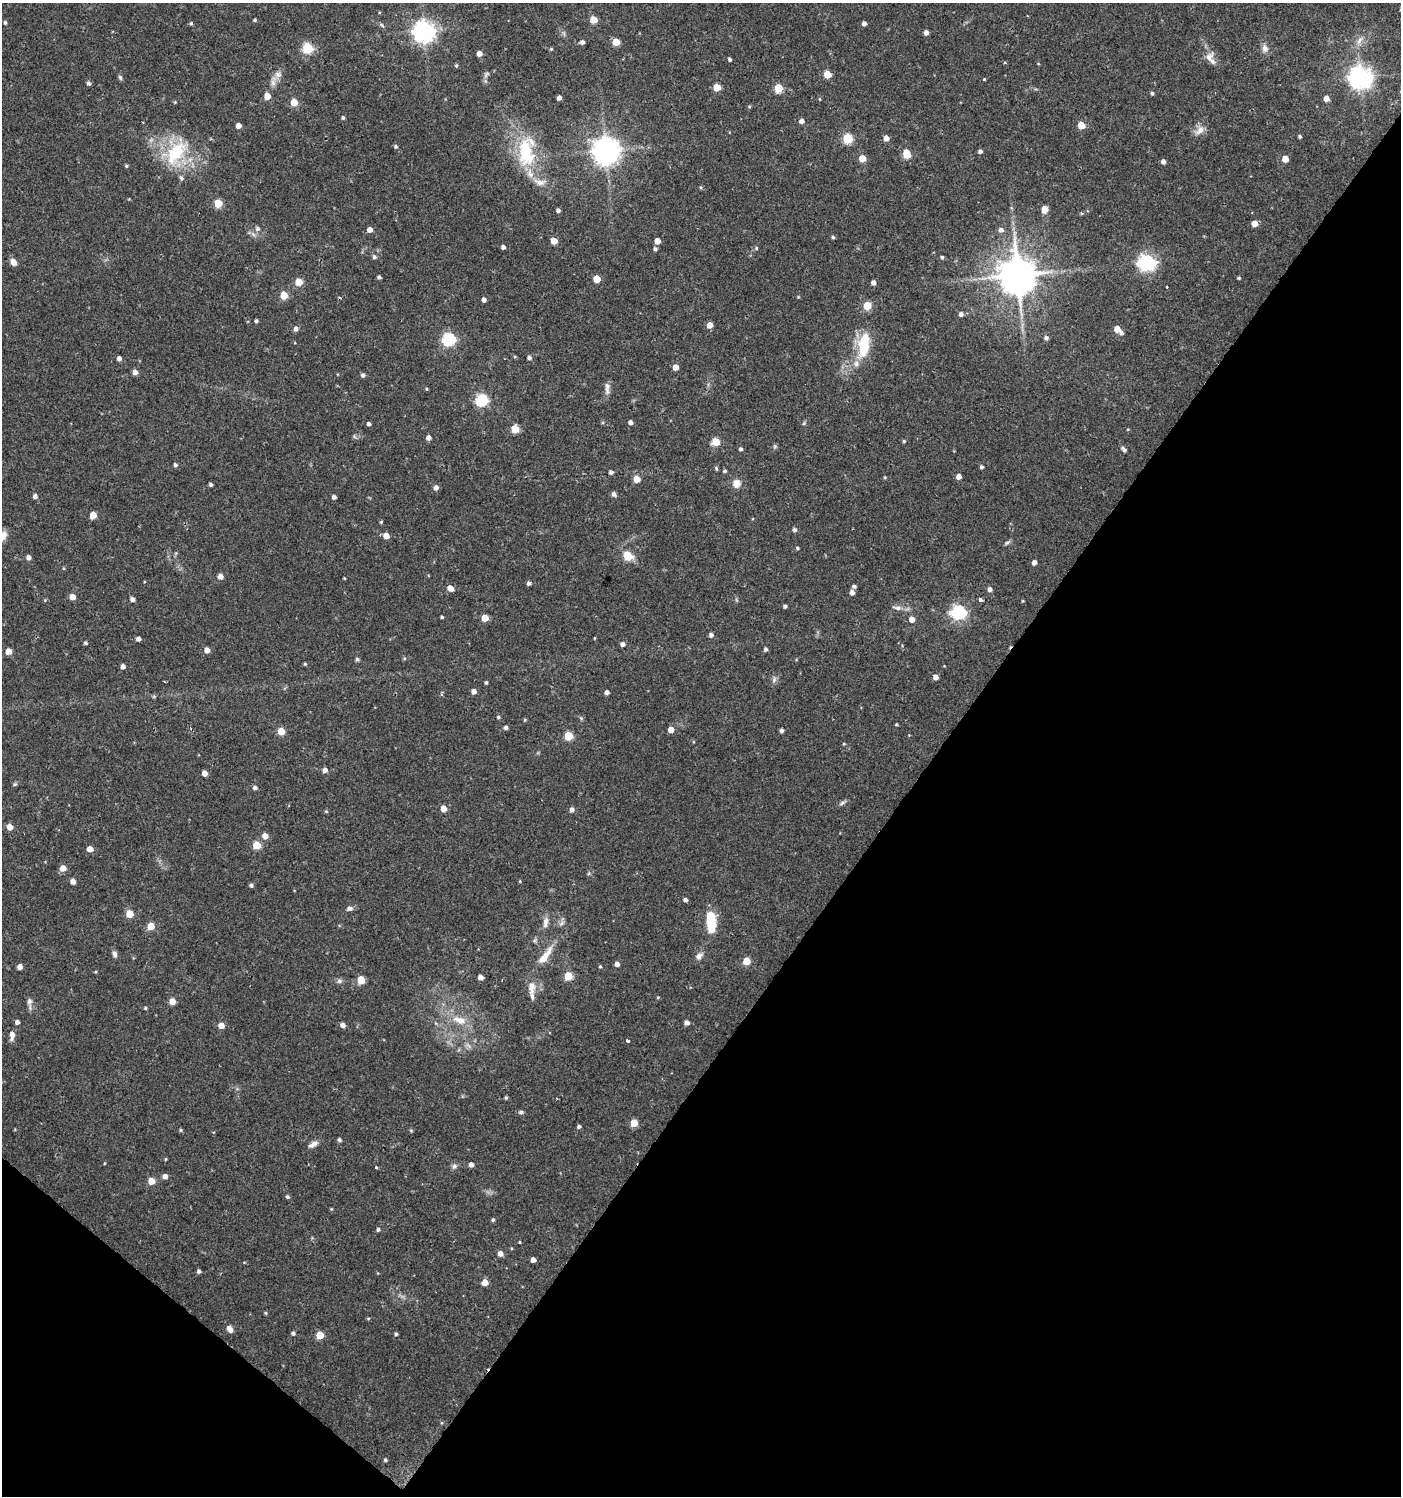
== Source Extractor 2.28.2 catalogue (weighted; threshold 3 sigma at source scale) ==
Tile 15 of 4 x 4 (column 3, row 4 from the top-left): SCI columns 2976-4374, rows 7-1500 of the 6017 x 5984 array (HDU 1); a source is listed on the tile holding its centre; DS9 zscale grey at full resolution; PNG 1403 x 1498 px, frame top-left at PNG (2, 3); no overlay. Shown black and unused: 37% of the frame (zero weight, under 2 of 3 exposures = <1% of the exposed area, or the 3 px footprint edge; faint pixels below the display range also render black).
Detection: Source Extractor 2.28.2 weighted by HDU 2 'WHT'; one run over the whole footprint, this tile lists its part. Background 0.0285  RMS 0.0035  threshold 0.0158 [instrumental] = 3 sigma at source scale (4.5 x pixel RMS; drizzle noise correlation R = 1.50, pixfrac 1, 0.0396/0.0396 arcsec/px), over >= 5 px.
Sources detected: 272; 3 too faint to see at this stretch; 2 cosmic-ray / hot-pixel residue — not listed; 7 inside a brighter listed object's ellipse — not listed separately; the other 260 listed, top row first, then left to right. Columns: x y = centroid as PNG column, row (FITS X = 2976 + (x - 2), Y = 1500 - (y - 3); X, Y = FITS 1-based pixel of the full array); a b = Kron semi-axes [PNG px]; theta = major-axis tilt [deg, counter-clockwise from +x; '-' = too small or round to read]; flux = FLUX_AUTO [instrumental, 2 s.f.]
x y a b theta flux
255 20 4 3 - 0.49
594 20 5 5 - 6.3
5 23 5 4 - 0.56
191 23 5 4 - 0.53
864 23 4 4 - 1.5
382 25 7 3 -53 0.58
424 31 8 7 - 250
926 32 4 4 - 1.7
1360 40 15 7 55 2.4
582 42 5 4 - 1.2
616 42 5 5 - 7.7
307 48 5 5 - 29
1265 48 11 8 -75 2
551 49 5 4 - 0.39
479 53 4 4 - 2.7
1208 57 17 11 43 2.7
730 59 4 4 - 0.68
1005 62 4 3 - 0.43
1038 64 4 3 - 0.27
456 65 5 4 - 0.54
278 74 12 10 78 2.4
486 74 10 5 45 0.97
827 74 5 5 - 8.7
120 77 7 5 -71 0.7
1360 77 8 8 - 280
984 79 3 3 - 0.34
89 83 5 5 - 0.9
717 87 5 5 - 6.9
778 88 5 5 - 12
1152 93 4 4 - 0.62
267 96 5 5 - 5
559 98 4 4 - 1.3
1326 98 4 4 - 2.9
820 99 5 3 - 0.31
175 102 4 4 - 0.37
294 102 5 5 - 6.4
749 106 5 3 - 0.34
343 118 4 4 - 0.64
801 121 5 5 - 1.6
1081 125 5 5 - 8.6
238 126 4 4 - 2.4
1200 130 15 8 36 2.7
1300 136 4 4 - 0.6
847 138 5 5 - 22
886 138 5 4 - 2.6
395 146 5 4 - 0.61
526 151 44 22 88 22
606 151 8 8 - 470
980 151 4 4 - 1.2
176 152 42 25 53 22
907 154 6 5 - 11
862 158 5 5 - 5.9
1285 159 5 5 - 5.5
1163 161 4 4 - 1.4
126 166 5 4 - 0.47
701 187 5 4 - 0.48
218 203 5 5 - 11
1045 209 5 5 - 5.2
558 211 4 4 - 0.94
1254 223 5 5 - 3.6
258 229 6 6 - 1.1
370 230 4 4 - 2.5
1001 230 6 6 - 1.4
253 234 8 5 -45 1
833 237 5 4 - 0.55
554 241 5 4 - 5.4
657 241 5 4 - 3.3
503 247 4 4 - 1.1
756 248 5 5 - 0.56
655 249 4 4 - 0.82
374 257 6 5 - 0.86
942 257 4 4 - 0.6
13 262 7 6 - 2.5
1146 263 7 6 - 120
1018 275 11 10 - 1200
379 277 4 3 - 0.79
1239 278 4 3 - 0.52
597 279 5 5 - 7.2
298 282 5 5 - 7.4
873 283 4 4 - 1.6
1167 287 3 3 - 0.95
284 295 5 5 - 8.7
798 297 5 3 - 0.3
484 300 4 4 - 1.5
867 306 5 5 - 11
961 314 5 5 - 1.4
256 321 4 3 - 0.67
710 325 5 5 - 3
296 329 5 5 - 1.3
1117 329 5 5 - 4.6
1122 333 5 4 - 0.9
1046 338 5 5 - 1.1
449 339 6 6 - 55
864 345 30 13 81 15
119 358 4 4 - 1.5
529 358 5 4 - 0.99
675 367 4 4 - 3.2
135 372 5 4 - 2.3
363 375 4 4 - 1
426 389 5 3 - 0.35
607 391 11 6 -78 1.4
482 400 6 6 - 42
630 422 4 4 - 1.3
804 423 6 4 46 0.47
369 424 4 4 - 1
515 429 5 5 - 11
354 436 6 4 -71 0.53
428 438 4 4 - 1.7
904 441 4 4 - 0.47
716 442 5 5 - 9.7
775 446 6 5 - 0.55
741 449 4 4 - 0.76
1124 449 8 4 -53 1.1
175 465 4 4 - 0.84
981 467 4 4 - 0.81
716 468 6 4 -75 0.52
725 471 4 4 - 0.66
611 472 4 4 - 1.1
885 477 4 4 - 0.35
959 477 4 4 - 2.2
636 479 5 5 - 6.3
736 483 9 9 - 3.1
211 484 3 3 - 0.77
436 488 5 5 - 1.5
614 494 5 4 - 1.2
35 496 5 5 - 1.3
334 497 4 4 - 1.3
93 515 5 5 - 5.1
381 522 4 4 - 0.37
794 530 5 4 - 1.1
2 536 13 7 54 3.6
386 536 5 4 - 3.3
1007 543 9 4 34 0.75
797 548 4 4 - 0.51
628 556 5 5 - 16
28 557 4 4 - 1.8
1034 562 4 4 - 1.9
63 568 5 3 - 0.33
220 576 5 4 - 2.4
344 578 3 2 - 0.32
529 583 5 4 - 0.95
854 586 5 4 - 0.94
450 588 6 5 - 3
990 589 5 5 - 1.3
852 592 5 4 - 1.7
72 597 5 4 - 3.6
132 599 5 4 - 1.4
980 599 3 3 - 2.4
1023 601 4 3 - 0.3
785 606 4 3 - 0.8
897 608 14 6 -8 1.9
958 612 6 6 - 74
442 617 3 3 - 0.52
485 618 5 5 - 6.2
912 619 5 5 - 2.8
711 635 5 5 - 1.1
138 639 4 4 - 1.5
86 643 4 3 - 0.65
623 644 5 5 - 1.2
765 649 4 4 - 0.85
207 650 5 5 - 2.5
8 651 5 5 - 4
404 658 5 5 - 0.43
357 659 5 4 - 0.77
305 664 4 4 - 0.44
123 666 4 4 - 1.7
935 677 5 4 - 2.1
774 679 10 6 75 1.1
486 683 4 3 - 0.55
474 691 5 4 - 1.9
607 692 4 4 - 1.2
441 694 4 3 - 0.69
498 717 4 4 - 0.48
581 718 6 4 -45 0.48
525 719 5 3 - 0.37
896 724 3 3 - 0.43
506 727 4 4 - 1.1
671 729 5 4 - 3.1
781 730 4 4 - 0.95
281 731 5 5 - 7.5
568 736 5 5 - 14
844 744 4 3 - 0.36
325 770 5 4 - 1.8
205 773 4 4 - 2.8
15 784 6 5 - 0.55
255 788 5 4 - 1
842 803 11 5 31 0.9
443 808 5 4 - 4.4
572 810 5 5 - 1.5
326 811 5 4 - 0.43
10 827 5 5 - 3.8
265 836 5 5 - 3
257 845 5 5 - 9.7
90 849 5 4 - 3.3
63 868 5 5 - 3.7
73 881 5 4 - 2.2
520 881 4 4 - 0.34
251 885 4 4 - 0.85
685 900 4 4 - 1.2
349 908 8 6 4 1.2
130 914 5 5 - 7.5
546 922 12 7 81 2.1
711 922 19 8 -87 14
562 923 9 6 42 1.1
151 926 5 5 - 6.8
535 940 7 5 78 0.65
114 954 8 6 -77 1.2
545 956 31 9 54 6.1
699 956 12 8 48 1.8
746 961 5 5 - 9.1
617 964 4 4 - 2
600 966 4 4 - 0.42
20 967 4 4 - 2.3
568 976 5 5 - 13
480 977 4 4 - 2.6
361 980 5 5 - 10
339 981 7 7 - 1
532 987 19 10 87 3.7
658 997 4 3 - 0.3
29 1001 12 7 84 1.6
172 1001 5 5 - 4.7
145 1008 4 4 - 0.41
459 1020 24 12 -18 6.7
17 1022 4 4 - 1.4
687 1023 6 5 - 1.3
221 1025 5 5 - 3.5
342 1025 5 4 - 1.7
12 1035 12 6 84 2
628 1041 3 3 - 3.3
506 1098 5 4 - 0.52
521 1112 6 5 - 0.86
634 1123 5 5 - 8.5
579 1127 4 4 - 0.8
181 1130 5 4 - 0.52
411 1131 5 4 - 0.46
339 1140 4 4 - 0.84
313 1144 13 6 31 1.9
165 1159 5 3 - 0.36
104 1163 4 3 - 0.31
471 1164 4 4 - 1.7
454 1166 8 7 - 1.1
376 1167 4 3 - 0.39
165 1176 5 5 - 2
151 1181 5 5 - 6
287 1197 4 4 - 0.67
331 1209 4 3 - 0.32
493 1220 5 4 - 0.61
378 1229 4 4 - 0.73
519 1242 3 3 - 0.32
500 1253 5 5 - 2
533 1260 4 4 - 2.1
199 1271 4 4 - 0.92
485 1282 5 5 - 4.4
265 1313 4 4 - 0.4
368 1318 5 3 - 0.37
230 1329 9 6 -49 1.9
293 1333 5 4 - 0.88
396 1334 4 4 - 0.57
320 1335 5 5 - 9.5
385 1460 4 4 - 0.64
Isophote crosses this tile's border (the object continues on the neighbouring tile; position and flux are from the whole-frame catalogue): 1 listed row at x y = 2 536